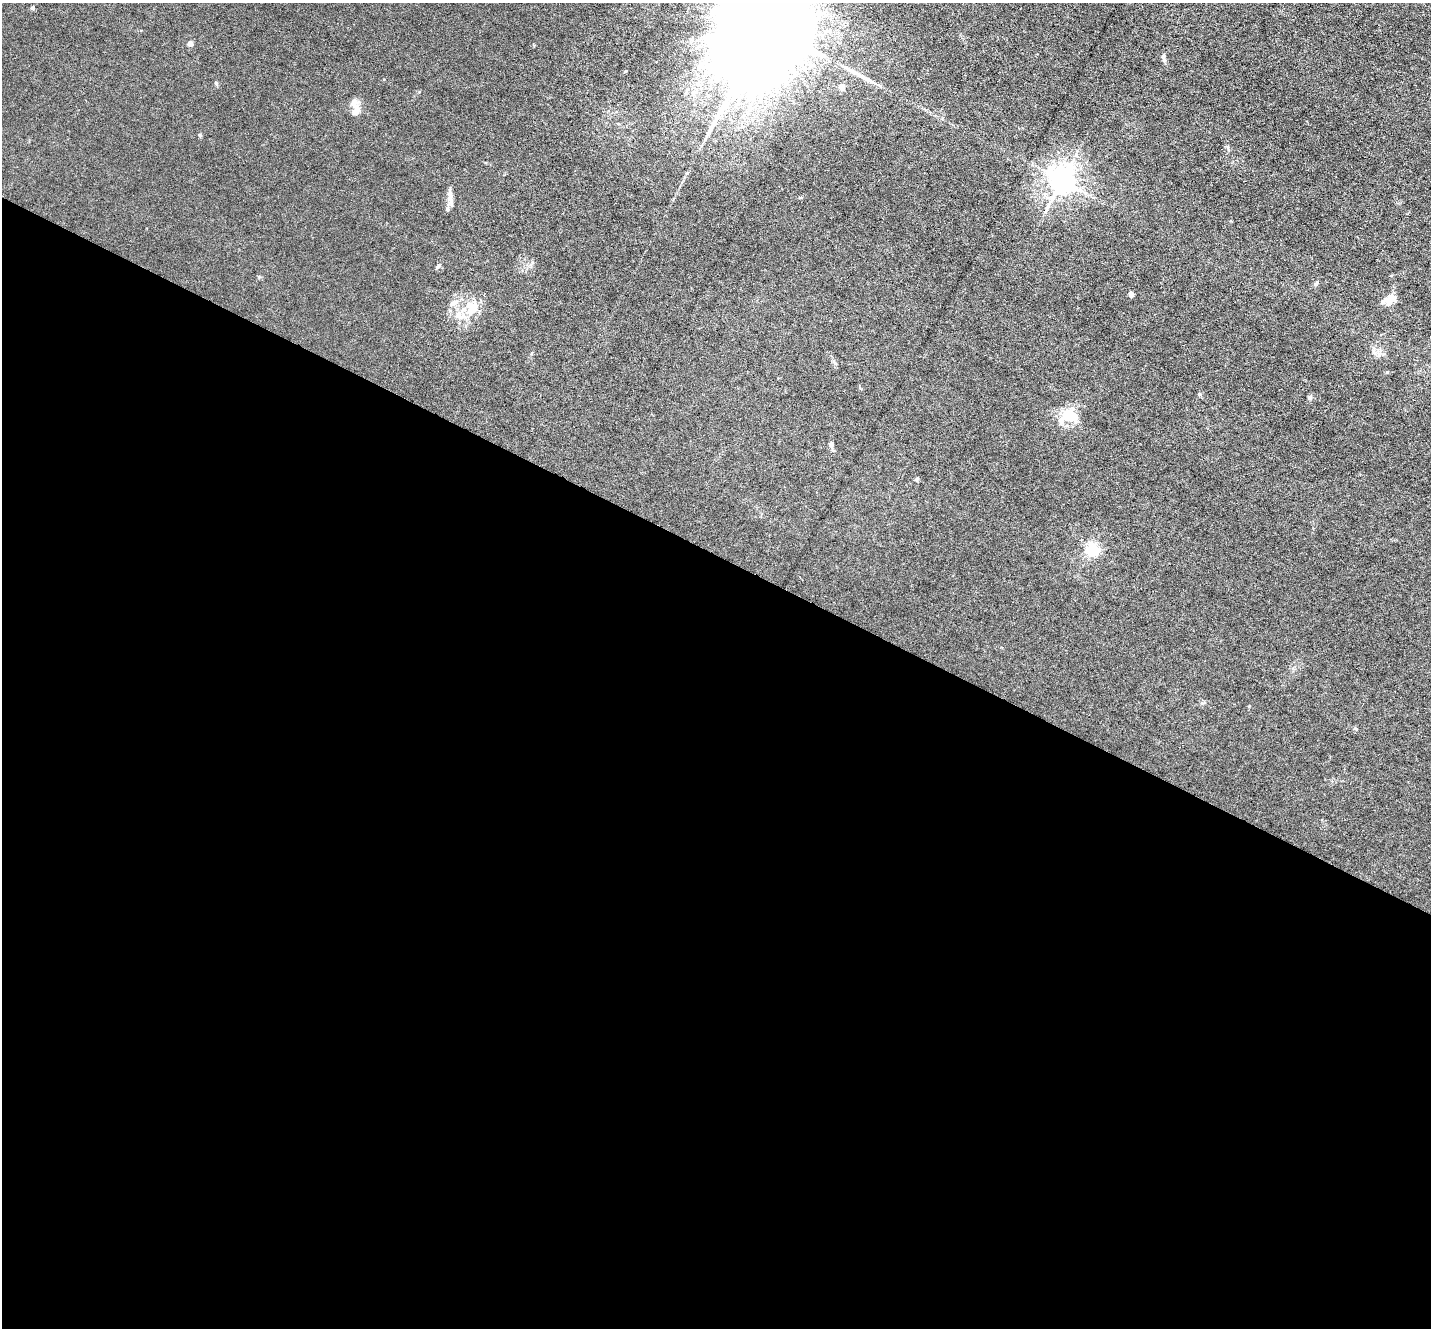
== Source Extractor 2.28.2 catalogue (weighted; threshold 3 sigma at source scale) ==
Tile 14 of 4 x 4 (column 2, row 4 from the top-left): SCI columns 1430-2858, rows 143-1468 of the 5715 x 5726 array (HDU 1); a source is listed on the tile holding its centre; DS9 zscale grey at full resolution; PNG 1433 x 1330 px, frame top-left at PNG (2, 3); no overlay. Shown black and unused: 58% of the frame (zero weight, under 3 of 6 exposures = <1% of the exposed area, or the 3 px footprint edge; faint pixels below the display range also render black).
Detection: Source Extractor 2.28.2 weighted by HDU 2 'WHT'; one run over the whole footprint, this tile lists its part. Background 0.0146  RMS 0.0037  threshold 0.0151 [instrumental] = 3 sigma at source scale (4.09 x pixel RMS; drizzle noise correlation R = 1.36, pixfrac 0.8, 0.05/0.05 arcsec/px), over >= 5 px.
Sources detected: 25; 1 long thin detection or spike segment (spike, bleed or trail) — not listed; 2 inside a brighter listed object's ellipse — not listed separately; the other 22 listed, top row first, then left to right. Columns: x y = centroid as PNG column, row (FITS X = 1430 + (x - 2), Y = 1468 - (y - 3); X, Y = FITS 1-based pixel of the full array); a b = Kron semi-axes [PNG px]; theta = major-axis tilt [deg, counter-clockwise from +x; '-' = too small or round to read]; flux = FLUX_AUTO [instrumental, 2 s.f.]
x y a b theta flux
33 8 5 4 - 0.68
764 29 51 19 59 20000
190 44 4 4 - 2.3
1163 58 12 5 -79 0.93
842 87 4 4 - 3.6
355 108 23 8 -85 2.9
200 135 5 4 - 0.43
1062 180 8 7 - 390
450 197 19 6 -84 2.3
438 266 8 3 42 0.53
1316 283 7 4 62 0.59
1131 294 6 4 -75 1.3
1388 300 18 9 33 3.5
453 303 15 6 31 1.9
473 307 17 14 66 6.3
1374 352 10 5 -68 1.1
1310 398 6 5 - 0.7
1070 416 18 11 3 11
831 444 7 5 -78 0.7
917 479 6 4 24 0.55
1092 550 5 5 - 51
1355 728 5 3 - 0.39
Isophote crosses this tile's border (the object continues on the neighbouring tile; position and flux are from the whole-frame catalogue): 1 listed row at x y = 764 29
Unlisted compact peaks at least as high as the median listed source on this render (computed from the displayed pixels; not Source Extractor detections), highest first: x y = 216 83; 1199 394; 1387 372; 626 71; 1249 706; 259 277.